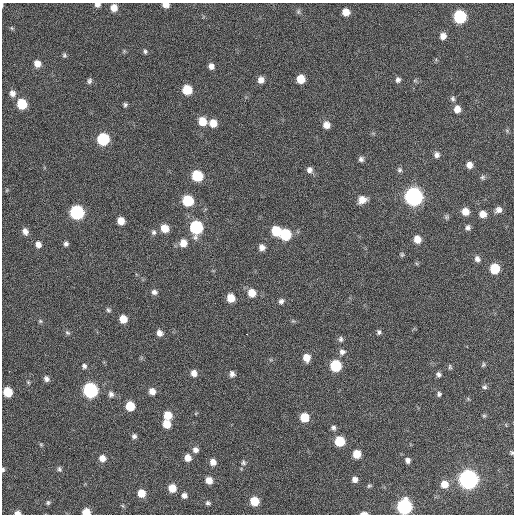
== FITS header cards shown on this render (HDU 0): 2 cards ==
NAXIS1  =                  512 / Axis length
NAXIS2  =                  512 / Axis length

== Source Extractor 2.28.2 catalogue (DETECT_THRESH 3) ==
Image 512 x 512 px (HDU 0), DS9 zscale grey, 1 PNG px = 1 image px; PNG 516 x 516 px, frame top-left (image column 1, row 512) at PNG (2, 3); no overlay
Background 87.9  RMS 9.4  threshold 28.2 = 3 sigma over >= 5 px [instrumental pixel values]
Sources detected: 123; all 123 listed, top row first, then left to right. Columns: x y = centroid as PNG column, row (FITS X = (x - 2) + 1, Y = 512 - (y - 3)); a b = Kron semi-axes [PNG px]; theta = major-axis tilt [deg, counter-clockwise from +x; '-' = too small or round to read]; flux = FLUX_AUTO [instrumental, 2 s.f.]
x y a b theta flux
97 4 6 4 0 2600
2 5 6 2 -90 550
166 5 6 5 - 4000
114 8 7 6 - 5600
298 12 8 6 90 1200
346 12 7 7 - 6600
460 17 8 7 - 58000
12 28 5 5 - 810
443 36 7 7 - 4100
145 51 6 6 - 1200
64 55 6 5 - 1200
37 64 8 7 - 5300
211 66 7 6 - 3200
301 79 7 6 - 11000
261 80 8 7 - 4000
398 80 7 6 - 2000
89 81 8 6 77 1600
415 81 6 4 -18 870
187 90 7 7 - 17000
12 93 8 7 - 3500
453 99 7 6 - 1500
22 104 7 7 - 21000
125 105 5 5 - 1300
457 109 8 7 - 5100
202 121 8 7 - 10000
213 123 8 7 - 7400
326 125 7 7 - 4400
103 139 8 7 - 51000
437 155 8 7 - 2600
361 159 6 6 - 1900
469 165 6 6 - 4100
309 170 8 7 - 2800
400 170 7 7 - 1400
197 176 7 7 - 29000
483 177 7 6 - 1400
7 190 6 3 71 620
413 196 8 8 - 290000
362 200 9 7 25 6300
188 201 7 7 - 31000
498 210 9 7 25 3200
77 212 8 7 - 91000
465 212 7 6 - 6800
483 214 7 7 - 5400
447 217 7 6 - 1200
121 221 7 6 - 6700
196 227 8 7 - 69000
165 228 8 7 - 8700
468 228 6 6 - 1900
25 231 9 6 -58 3300
276 231 7 7 - 19000
154 232 7 6 - 1700
285 234 8 7 - 35000
417 239 7 7 - 6500
183 243 8 8 - 6700
38 244 8 6 -75 3500
66 244 6 5 - 1600
262 247 7 7 - 3600
402 254 6 5 - 1000
477 259 7 6 - 2600
494 268 7 7 - 20000
154 292 8 6 -20 2300
252 293 8 8 - 8600
231 298 7 6 - 9200
281 301 7 6 - 1900
108 310 7 6 - 1300
123 319 7 6 - 8400
40 321 6 5 - 970
379 332 6 5 - 1400
67 333 7 5 -40 1300
159 333 7 6 - 3400
247 334 3 2 - 2900
341 339 8 6 -78 1600
342 352 8 8 - 2600
307 358 7 6 - 6400
483 365 7 4 63 1000
84 366 7 6 - 1700
336 366 7 7 - 34000
450 367 7 5 -73 1100
194 373 7 6 - 3800
232 374 7 6 - 2400
439 374 6 6 - 1700
46 379 7 6 - 2300
28 382 5 4 - 830
484 387 7 5 5 1500
90 390 8 7 - 120000
152 391 7 6 - 4600
8 392 7 6 - 16000
111 394 8 7 - 2400
439 394 6 6 - 1400
130 406 7 6 - 16000
168 415 8 7 - 9700
484 416 5 5 - 920
305 417 7 7 - 14000
167 424 7 6 - 9600
333 428 7 6 - 1800
134 436 6 6 - 1800
340 441 7 7 - 20000
41 444 6 5 - 780
195 450 7 7 - 2800
512 453 5 4 - 850
357 454 7 6 - 9100
102 458 7 7 - 4900
188 458 7 6 - 5300
408 460 6 5 - 2200
213 462 7 6 - 3600
243 463 8 6 -81 1500
3 469 6 4 -90 970
59 469 7 5 -78 1300
355 479 6 6 - 3000
468 479 8 8 - 370000
209 480 6 6 - 5300
444 484 8 8 - 6900
369 486 7 4 18 970
172 488 7 6 - 8600
141 493 7 6 - 8500
184 496 6 6 - 2300
254 501 7 6 - 15000
48 503 6 5 - 1100
208 503 6 4 -16 1300
404 507 8 8 - 120000
86 512 6 5 - 9400
17 513 6 4 1 2900
364 513 7 3 0 2700
At the frame edge (FLAGS 8, measured only in part): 9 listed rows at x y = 97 4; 2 5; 166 5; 512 453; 3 469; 404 507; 86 512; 17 513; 364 513